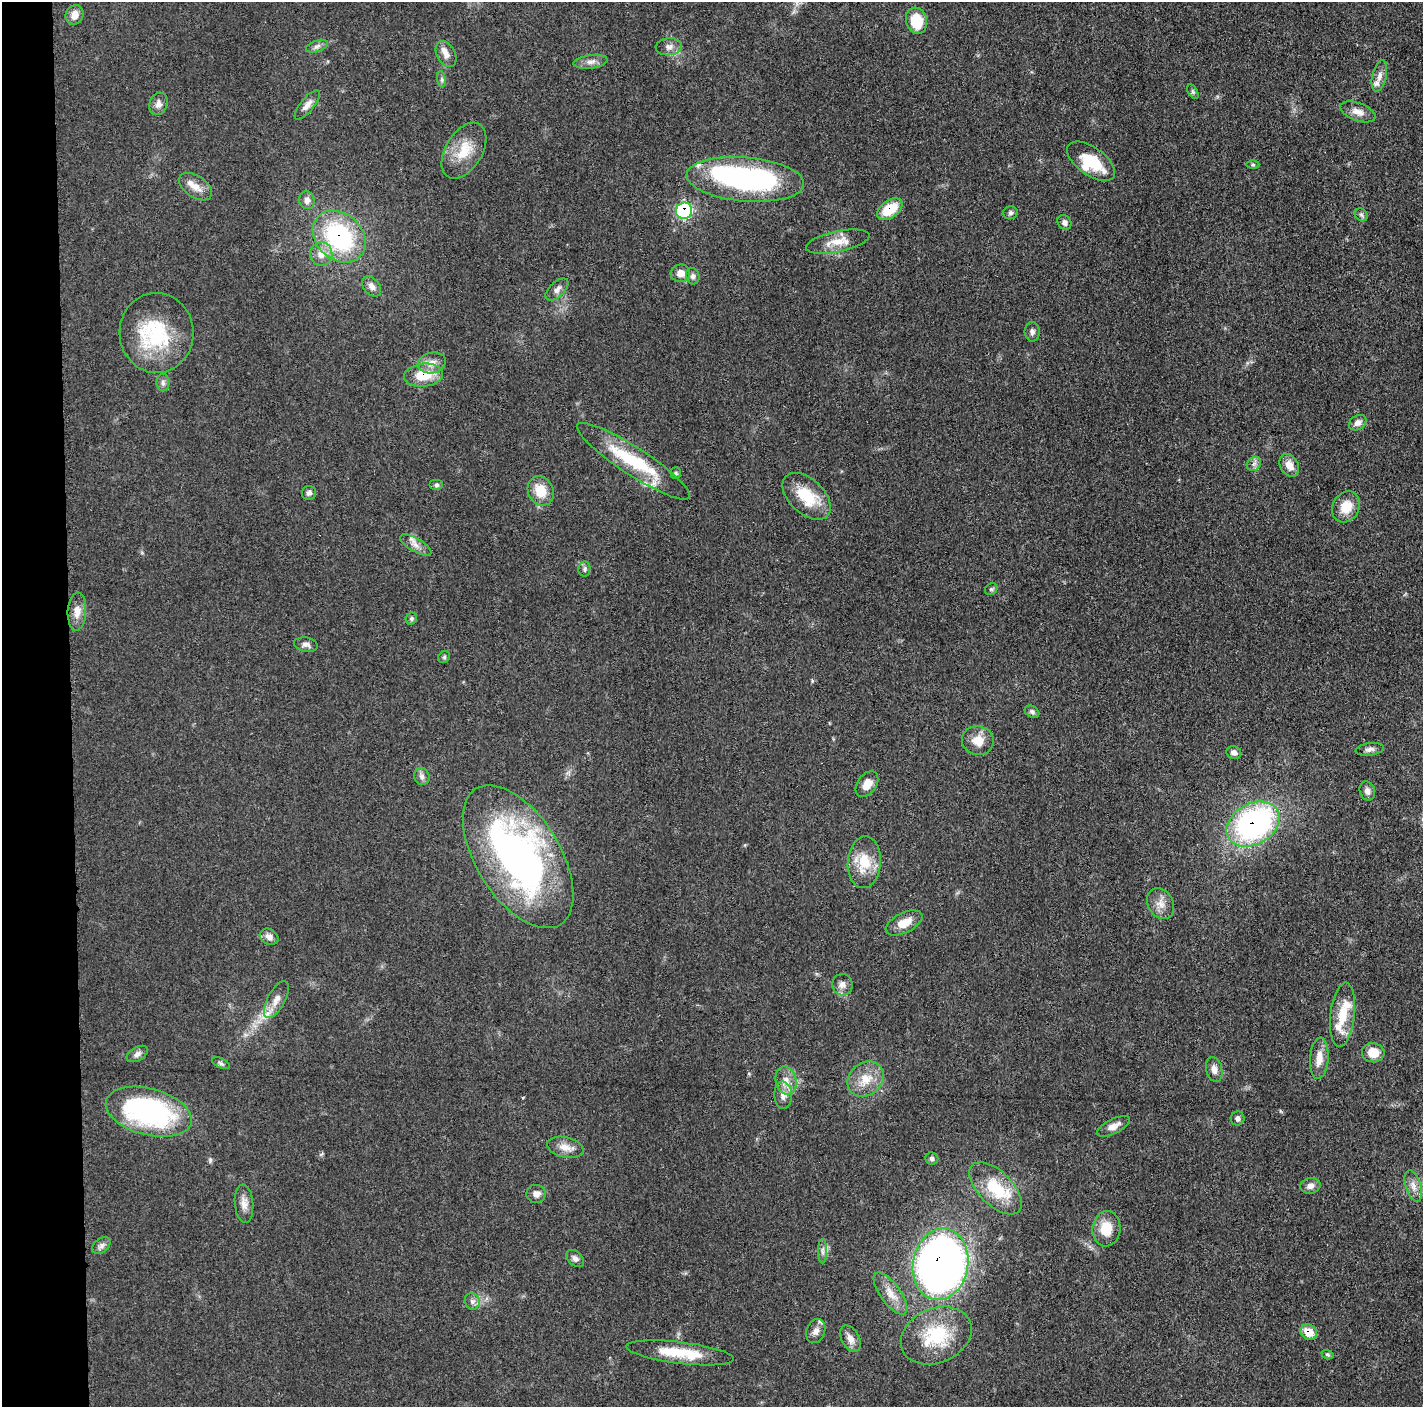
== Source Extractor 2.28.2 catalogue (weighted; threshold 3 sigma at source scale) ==
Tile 4 of 3 x 3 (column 1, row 2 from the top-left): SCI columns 6-1426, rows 1422-2826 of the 4272 x 4250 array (HDU 1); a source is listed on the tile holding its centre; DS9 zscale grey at full resolution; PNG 1425 x 1409 px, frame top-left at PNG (2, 2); each listed source drawn as its Kron ellipse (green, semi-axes under 4 px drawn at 4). Shown black and unused: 5% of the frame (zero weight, under 3 of 5 exposures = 1% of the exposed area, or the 3 px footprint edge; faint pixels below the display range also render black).
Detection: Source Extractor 2.28.2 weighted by HDU 2 'WHT'; one run over the whole footprint, this tile lists its part. Background 0.0482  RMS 0.0054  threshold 0.0243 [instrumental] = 3 sigma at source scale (4.5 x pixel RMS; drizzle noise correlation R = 1.50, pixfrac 1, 0.05/0.05 arcsec/px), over >= 5 px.
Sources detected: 109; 1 inside a brighter object's white glare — neither listed nor drawn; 9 inside a brighter listed object's ellipse — not listed separately; the other 99 listed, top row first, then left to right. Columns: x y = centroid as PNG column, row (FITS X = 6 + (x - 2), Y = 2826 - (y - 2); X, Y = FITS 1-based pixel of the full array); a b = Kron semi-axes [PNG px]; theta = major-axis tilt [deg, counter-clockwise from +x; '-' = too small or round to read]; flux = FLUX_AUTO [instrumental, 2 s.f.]
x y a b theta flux
74 15 10 8 65 4.8
916 21 13 10 -73 16
317 46 11 5 19 2
669 47 13 8 5 3.2
446 54 14 9 -61 3.9
591 62 17 7 8 3.2
1379 76 16 7 77 3.6
442 79 8 4 -82 1.1
1193 92 8 4 -59 0.87
158 104 11 9 72 3.2
307 105 18 6 51 3.6
1358 112 19 9 -20 4.6
464 151 31 18 59 15
1091 161 28 14 -35 18
1253 165 6 4 0 0.87
745 179 59 22 -5 110
195 187 19 10 -34 6
307 200 9 7 -76 2.8
890 209 14 8 36 16
684 211 8 8 - 64
1010 213 7 6 - 1.3
1361 215 7 5 -44 1.2
1064 222 8 6 -51 2.3
339 237 29 23 -42 70
838 242 32 10 12 8.9
321 254 12 11 - 5.6
680 273 10 8 8 4.7
693 276 8 6 -77 1.8
372 286 11 8 -51 3
557 289 14 7 43 2.6
1032 332 10 7 -87 2.1
156 333 40 37 -87 43
432 363 14 10 12 5
423 375 19 11 6 14
163 382 8 6 -88 1.8
1358 423 9 7 34 3
633 461 67 13 -33 36
1254 464 8 6 44 1.9
1289 465 12 8 -61 5.6
676 473 5 5 - 0.86
436 485 7 5 0 1.2
541 491 15 12 -62 11
309 493 7 7 - 1.7
807 496 29 17 -43 18
1346 507 16 13 62 9.7
416 545 18 6 -30 3.7
584 569 7 6 - 1.3
991 589 7 5 44 1.1
77 612 19 9 86 5.4
411 619 6 5 - 1.2
306 645 12 7 -9 2.3
444 657 6 5 - 0.94
1032 712 8 5 -30 1.3
978 741 16 14 -10 7.6
1370 749 14 6 8 2.3
1234 752 7 6 - 2.4
422 776 9 7 -77 2
867 784 14 9 55 5.8
1367 791 10 7 -68 2.6
1253 824 28 20 29 140
518 857 80 42 -58 200
864 862 26 16 86 15
1161 904 16 12 -62 5.5
904 923 20 10 26 8.7
269 937 10 7 -28 3.1
842 985 10 10 - 3.2
276 999 20 8 62 5.3
1343 1015 32 12 83 14
1373 1053 11 9 -6 8
137 1054 12 6 31 2.2
1319 1058 21 9 86 6.9
221 1063 9 5 -25 1.3
1214 1069 12 8 -77 3.4
866 1079 19 16 39 11
786 1080 14 10 -77 5.4
783 1095 14 9 -88 4.1
149 1112 44 23 -15 97
1238 1118 7 7 - 1.8
1113 1126 18 7 26 4.2
565 1147 18 10 -13 5.4
932 1159 6 6 - 1.3
1310 1186 10 7 10 3
1413 1186 16 7 -73 4.1
996 1188 33 17 -45 24
536 1194 9 9 - 3.1
244 1204 19 9 -85 4.5
1106 1229 18 14 84 11
101 1246 10 7 39 2
822 1251 12 4 90 1.9
575 1258 10 7 -44 2.2
940 1264 36 27 79 590
890 1294 25 10 -54 7.4
472 1301 8 7 - 2.2
816 1331 12 9 68 3.2
1309 1332 9 7 -27 7.9
936 1336 37 27 23 32
850 1339 14 8 -61 4
680 1353 54 10 -7 20
1327 1354 6 4 -19 0.8
Overlapping masked pixels (flux is a lower limit): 7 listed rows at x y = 890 209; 684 211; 339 237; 423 375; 1253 824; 940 1264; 1309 1332